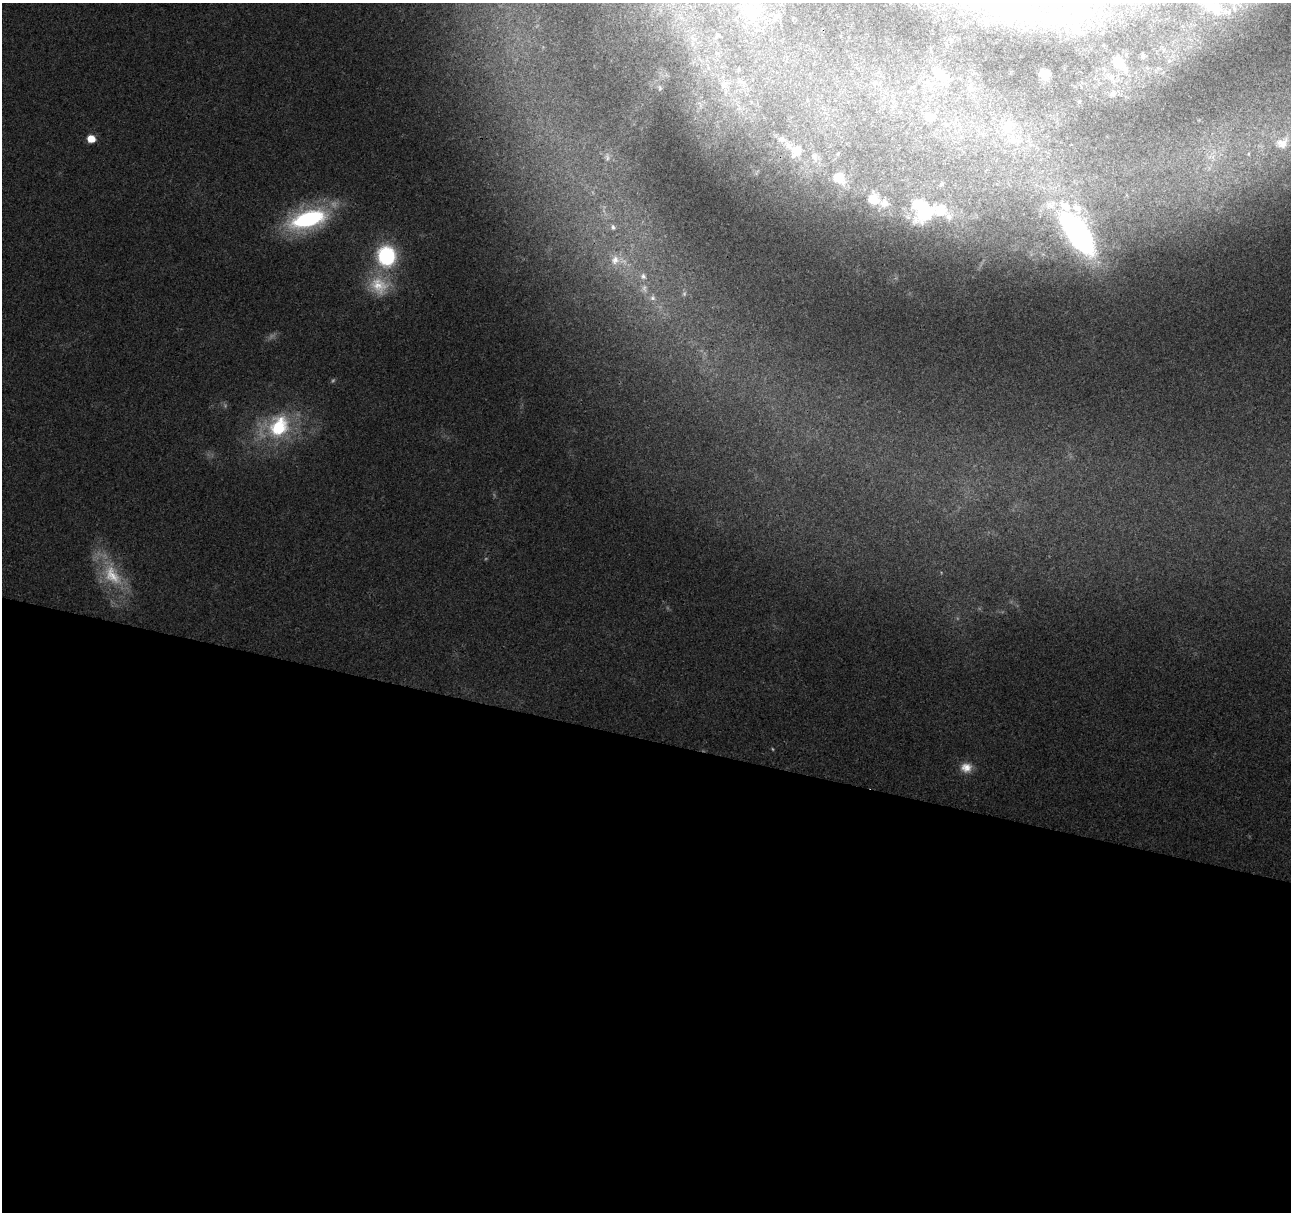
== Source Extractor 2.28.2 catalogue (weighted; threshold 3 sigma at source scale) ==
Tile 14 of 4 x 4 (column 2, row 4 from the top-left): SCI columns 1306-2594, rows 233-1442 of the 5178 x 5357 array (HDU 1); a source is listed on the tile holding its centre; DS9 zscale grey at full resolution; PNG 1293 x 1214 px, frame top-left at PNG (2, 3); no overlay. Shown black and unused: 39% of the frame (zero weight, under 3 of 4 exposures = <1% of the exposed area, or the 3 px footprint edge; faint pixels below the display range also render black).
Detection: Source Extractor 2.28.2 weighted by HDU 2 'WHT'; one run over the whole footprint, this tile lists its part. Background 0.0265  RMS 0.0036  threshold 0.0164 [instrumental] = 3 sigma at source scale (4.5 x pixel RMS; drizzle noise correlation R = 1.50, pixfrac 1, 0.0396/0.0396 arcsec/px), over >= 5 px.
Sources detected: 59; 6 too faint to see at this stretch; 4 inside a brighter object's white glare — not listed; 9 inside a brighter listed object's ellipse — not listed separately; the other 40 listed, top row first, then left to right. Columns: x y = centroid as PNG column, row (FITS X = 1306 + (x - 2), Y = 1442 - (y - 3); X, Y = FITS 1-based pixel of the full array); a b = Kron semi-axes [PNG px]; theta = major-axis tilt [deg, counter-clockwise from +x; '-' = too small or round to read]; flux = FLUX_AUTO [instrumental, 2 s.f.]
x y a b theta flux
1012 10 84 32 -4 61
1217 10 44 20 -5 14
751 11 31 23 -52 19
717 35 8 6 -36 0.94
1142 55 5 5 - 0.76
1118 61 16 12 -69 4.7
1169 61 6 4 -1 0.6
708 68 7 4 -71 0.83
739 70 6 4 -18 0.55
940 74 18 16 -74 7
1045 74 10 7 -30 3.1
1111 77 9 7 -27 1.8
723 86 11 9 49 2.9
971 86 14 5 -71 1.9
660 88 10 7 -73 1.4
1113 94 8 7 - 1.2
930 117 18 14 -27 5.6
1008 125 21 16 -64 8.1
91 139 8 7 - 5.3
781 139 9 8 - 1.5
1282 143 21 16 30 7.3
796 151 15 13 59 4.6
607 157 13 7 -86 1.7
814 157 13 7 -62 1.8
1213 157 7 4 -72 1.3
839 178 18 14 -33 8.5
941 184 6 6 - 0.7
873 199 18 16 -66 11
925 213 27 20 38 21
308 219 44 21 16 54
613 227 9 8 - 1.6
1078 233 53 23 -57 97
386 256 20 17 -83 38
615 260 16 15 - 6.5
643 276 10 9 - 2.7
379 285 30 27 -25 16
652 298 9 8 - 2.2
278 426 41 30 30 37
112 575 43 24 -57 22
966 768 15 13 -1 4.9
Isophote crosses this tile's border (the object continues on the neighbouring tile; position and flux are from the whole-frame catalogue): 2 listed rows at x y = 1012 10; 751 11
Unlisted compact peaks at least as high as the median listed source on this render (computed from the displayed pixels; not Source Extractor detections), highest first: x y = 1199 120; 941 572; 957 618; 1158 68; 1002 612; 668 608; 1127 195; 983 260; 1126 96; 701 61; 700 103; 1248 154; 757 171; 1011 602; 693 62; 704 353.